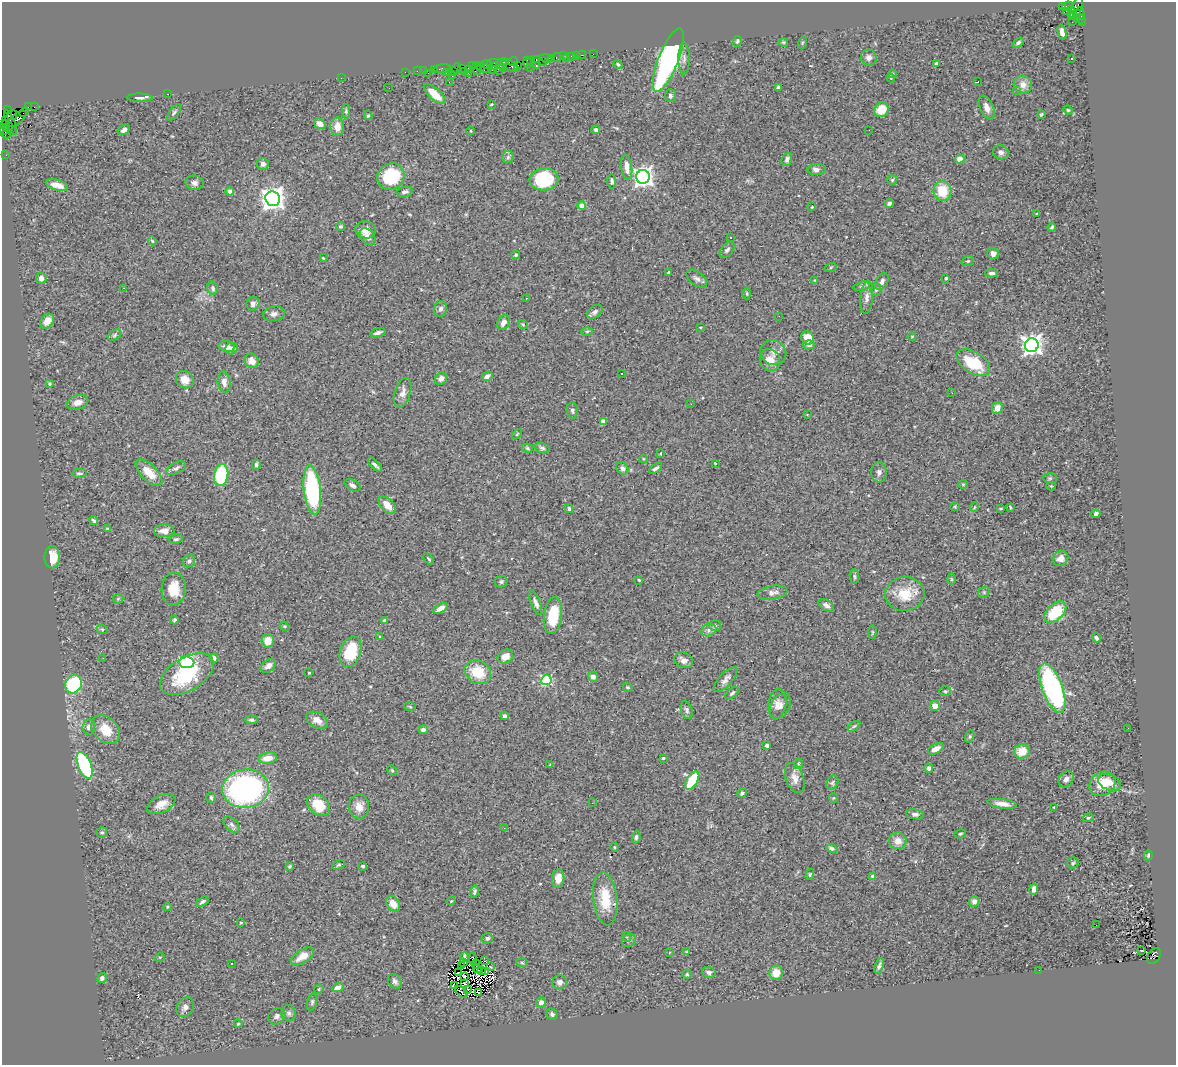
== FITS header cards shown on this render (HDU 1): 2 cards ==
NAXIS1  =                 1174
NAXIS2  =                 1063

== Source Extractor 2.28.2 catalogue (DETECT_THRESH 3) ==
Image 1174 x 1063 px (HDU 1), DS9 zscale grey, 1 PNG px = 1 image px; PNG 1178 x 1067 px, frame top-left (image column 1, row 1063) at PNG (2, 2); each listed source drawn as its Kron ellipse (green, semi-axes under 4 px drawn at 4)
Background 1.39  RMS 0.064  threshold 0.191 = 3 sigma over >= 5 px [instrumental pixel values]
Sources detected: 387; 9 with non-positive FLUX_AUTO (blend fragments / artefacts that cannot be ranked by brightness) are neither listed nor drawn; the other 378 listed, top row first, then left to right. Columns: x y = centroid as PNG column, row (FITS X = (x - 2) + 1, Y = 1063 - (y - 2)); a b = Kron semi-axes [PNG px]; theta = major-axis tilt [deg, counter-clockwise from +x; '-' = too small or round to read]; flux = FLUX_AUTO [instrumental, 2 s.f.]
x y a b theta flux
1067 6 5 3 - 110
1062 7 3 3 - 1100
1077 8 12 5 70 520
1072 9 3 3 - 550
1066 11 2 2 - 23
1080 13 6 4 -89 350
1076 14 3 3 - 200
1071 15 3 3 - 130
1079 19 6 4 -25 200
1072 22 2 2 - 34
1082 23 3 2 - 65
1062 32 7 4 -76 19
737 41 5 4 - 6.6
784 42 4 3 - 5.7
802 43 6 4 71 5
1018 43 6 4 35 8.6
593 54 2 2 - 16
576 55 2 2 - 18
582 55 4 3 - 110
563 56 3 2 - 20
572 56 3 3 - 120
557 57 5 3 - 160
869 57 8 7 - 20
546 58 6 4 -13 400
552 58 3 2 - 86
567 58 2 2 - 24
684 58 16 5 90 19
536 59 3 2 - 70
1071 59 2 2 - 4.1
530 60 3 3 - 120
668 60 33 10 68 1200
505 62 3 2 - 49
513 62 5 3 - 120
544 62 3 2 - 26
494 63 7 2 0 270
527 63 6 3 -76 180
936 63 4 3 - 5.8
618 64 5 4 - 5.7
487 65 6 4 -15 270
510 65 11 5 -29 270
518 65 2 2 - 41
472 66 4 2 - 87
503 66 6 3 84 170
536 66 3 2 - 230
480 67 4 3 - 150
530 67 2 2 - 120
457 68 5 2 - 88
462 68 3 2 - 110
477 68 6 3 -73 440
484 68 6 4 -8 220
493 68 6 3 62 210
499 68 7 3 86 500
434 69 3 2 - 90
442 69 9 3 5 160
423 70 2 2 - 29
469 70 3 3 - 49
417 71 2 2 - 37
464 71 2 2 - 140
405 72 2 2 - 30
453 72 3 3 - 120
428 73 2 2 - 25
446 73 3 2 - 67
468 73 2 2 - 72
893 74 4 3 - 3.8
452 76 2 2 - 4.5
341 78 2 2 - 20
891 78 4 3 - 5.5
449 82 3 2 - 11
977 82 4 2 - 4.4
1023 85 9 9 - 32
778 87 4 3 - 6.3
389 88 3 2 - 3.5
1016 90 3 2 - 8
167 94 2 2 - 25
434 94 13 6 -43 68
670 96 6 5 - 9.8
140 98 13 4 -2 14
491 104 3 2 - 4
28 107 4 2 - 88
34 107 2 2 - 13
987 108 12 6 -66 28
7 110 3 2 - 58
881 110 8 7 - 71
1068 110 5 4 - 4.5
346 111 7 4 89 6.8
24 112 5 2 - 110
174 113 10 4 52 9.1
1041 114 3 3 - 8
12 115 5 4 - 210
368 115 4 3 - 6.2
17 119 11 5 38 790
5 120 3 2 - 36
11 122 13 3 -70 530
320 124 6 5 - 24
5 125 5 3 - 93
9 127 5 3 - 160
337 127 9 7 89 40
4 130 5 3 - 170
124 130 6 4 31 14
596 130 4 4 - 10
869 130 2 2 - 2
471 131 4 3 - 3.5
6 134 5 2 - 180
1001 152 8 7 - 19
6 155 2 2 - 23
508 157 6 6 - 9.7
787 159 7 5 68 14
960 159 5 4 - 30
263 164 6 6 - 15
627 167 13 5 -82 36
817 169 9 5 4 24
391 176 14 13 - 230
643 177 7 6 - 2200
544 179 14 11 4 310
892 180 5 5 - 5.4
612 181 7 4 -89 12
194 183 9 7 -9 17
57 185 11 5 -16 47
230 191 4 4 - 37
942 191 10 9 - 110
405 192 8 5 11 12
273 199 7 7 - 3500
889 204 4 4 - 11
582 206 4 4 - 64
812 207 4 3 - 4
1037 214 4 2 - 3.9
340 227 5 4 - 7
1052 227 4 3 - 8.2
365 230 10 8 -12 40
368 237 10 6 -50 20
730 237 3 2 - 4.5
152 241 4 3 - 4.9
727 250 9 5 50 11
993 254 6 5 - 21
516 255 4 3 - 6.5
323 258 3 3 - 3.8
968 261 6 4 19 5.5
831 267 6 4 19 5.3
669 272 3 3 - 7.2
991 273 6 4 -1 11
41 278 5 5 - 18
946 278 3 3 - 7.2
697 279 12 6 -38 16
815 280 3 3 - 3.5
882 282 9 6 60 18
862 286 8 4 14 8
123 288 3 2 - 94
213 288 7 5 -74 10
876 290 6 5 - 9.1
747 294 6 3 -89 5
867 297 16 6 85 23
527 298 3 2 - 8.9
253 304 7 6 - 19
440 309 8 6 73 14
595 312 8 6 36 15
274 314 11 7 10 19
779 316 2 2 - 2.3
47 321 8 6 49 32
503 323 8 5 59 21
523 325 5 3 - 4
700 327 3 3 - 3.9
587 331 6 4 2 5.2
378 333 8 3 17 12
115 335 7 5 29 7.5
912 336 4 3 - 3.2
808 338 7 6 - 66
809 345 6 4 2 13
1032 345 7 6 - 2600
227 346 8 5 -11 29
232 348 6 5 - 14
773 352 13 12 - 31
770 360 11 10 - 44
252 361 7 7 - 35
973 363 19 10 -32 170
621 373 3 2 - 4.3
487 376 6 4 30 15
441 379 7 5 50 19
185 380 9 8 - 45
224 382 10 6 -83 27
50 384 3 3 - 7.5
403 393 15 8 72 27
952 393 3 2 - 5.4
78 402 11 7 18 27
691 404 3 2 - 3.2
997 408 6 5 - 35
572 410 8 5 -86 10
807 414 4 3 - 3.2
603 421 4 4 - 62
517 434 6 3 45 4.3
527 448 5 4 - 5.9
542 448 7 4 -17 9.4
661 453 3 2 - 3.3
643 459 4 3 - 3.4
715 463 3 3 - 4.8
256 465 5 3 - 8.3
375 465 9 3 -46 11
176 468 10 5 27 12
622 468 7 5 -46 12
656 468 7 3 37 10
879 472 10 8 89 17
79 473 7 3 2 6.1
149 473 17 8 -45 72
221 475 11 7 80 290
1050 478 7 5 -5 8
963 484 5 4 - 4.6
353 485 9 5 -32 13
1051 486 4 4 - 4.6
312 490 25 8 -84 530
387 505 10 6 -45 51
955 507 4 4 - 4.6
975 507 5 3 - 3.6
1010 507 4 2 - 3.8
569 509 4 3 - 5.7
1001 509 3 3 - 5.8
1096 514 4 4 - 10
94 521 4 3 - 8.6
107 529 3 3 - 5.9
164 531 10 6 3 26
176 539 7 4 7 8.7
52 557 11 7 -89 73
1060 558 8 7 - 31
429 559 6 4 -49 5.9
189 561 6 5 - 13
854 576 7 4 -83 7.8
951 579 5 3 - 4.5
639 580 3 2 - 4.3
501 582 6 5 - 8.3
174 589 16 12 87 92
984 592 6 5 - 7
772 593 15 6 9 21
905 594 19 17 7 120
118 599 5 5 - 5
536 603 13 4 -69 19
826 605 8 5 -32 15
440 608 8 4 30 30
1055 612 13 8 43 170
553 616 18 9 83 150
174 620 4 3 - 7
385 621 4 3 - 20
715 625 6 5 - 12
284 626 4 4 - 4.4
102 629 6 3 -18 4.4
709 630 8 6 24 16
872 632 7 3 82 4.2
380 636 4 3 - 3.5
1096 638 5 3 - 8.4
268 641 6 6 - 38
350 652 15 10 70 140
505 656 8 6 29 37
103 658 3 2 - 3.9
214 658 4 4 - 13
684 660 10 7 -24 21
187 662 7 6 - 550
268 666 8 5 38 23
478 672 14 11 -32 120
309 673 3 2 - 4.3
187 674 30 16 31 260
593 677 5 5 - 17
725 679 16 6 47 22
546 680 5 5 - 390
74 684 9 8 - 300
628 687 5 4 - 5.2
1052 688 26 10 -69 700
945 691 6 4 19 6.9
732 693 8 4 38 8.4
777 704 15 9 82 28
780 706 14 9 61 25
935 706 5 5 - 46
410 707 6 4 -3 4.4
687 710 9 5 -72 13
504 716 4 3 - 18
251 720 6 4 -5 9.3
317 720 12 7 -27 30
854 726 7 3 36 6.6
89 727 7 6 - 16
1128 728 2 2 - 2.1
106 730 16 12 -46 88
423 730 5 4 - 12
970 737 6 4 71 5.3
767 745 3 3 - 15
936 749 8 4 27 28
1022 751 8 7 - 73
268 758 9 5 9 48
663 758 4 3 - 5.8
798 764 5 3 - 5.1
85 765 14 6 -68 420
550 765 3 2 - 4.1
929 768 4 4 - 14
392 770 5 4 - 5.6
795 778 16 8 -70 35
1066 779 9 7 57 18
692 781 10 5 57 160
832 782 7 5 64 8.2
1109 782 12 7 -26 43
1102 784 14 11 34 89
245 789 23 19 8 1100
742 793 5 4 - 8.1
211 798 5 5 - 8.1
833 798 5 4 - 4.4
592 803 3 2 - 7.2
161 804 15 8 27 41
1002 804 15 4 -8 29
319 805 13 9 -39 100
359 806 12 10 -88 39
1054 807 4 3 - 9.6
915 814 8 5 -11 12
1088 818 5 3 - 5.4
231 824 10 6 -46 13
504 828 3 2 - 7.7
102 832 5 5 - 7.8
960 834 6 4 15 6.7
636 837 6 4 81 8.9
898 841 8 8 - 38
614 847 4 4 - 4.5
832 848 6 4 -22 12
1148 855 5 3 - 5.4
1073 863 6 5 - 6.9
338 865 6 3 26 5.4
290 866 4 3 - 5.7
363 866 3 3 - 15
810 874 5 4 - 6.6
873 876 4 3 - 23
558 879 9 6 85 53
1034 889 5 4 - 16
474 892 6 4 78 9.2
605 899 27 12 -83 120
451 901 4 4 - 4.4
974 901 5 5 - 16
202 902 7 3 33 10
393 904 9 6 -56 47
167 907 4 3 - 3.7
241 922 4 3 - 4.9
1096 925 2 2 - 11
627 937 5 3 - 4.1
487 938 5 5 - 10
629 940 7 6 - 9.7
1141 951 3 2 - 8.3
669 952 3 2 - 3
686 952 4 3 - 3.7
303 956 13 6 32 50
1154 956 9 6 55 700
160 957 5 3 - 3.8
465 957 5 2 - 4.3
473 958 5 2 - 6.9
485 961 2 2 - 4.9
464 963 3 2 - 7.5
522 963 6 4 -3 5.7
231 964 3 2 - 4.5
476 964 4 2 - 0.81
461 966 3 2 - 4
879 966 8 4 71 11
490 967 3 3 - 14
477 969 4 2 - 1.5
481 970 3 2 - 0.63
1039 970 2 2 - 5.6
486 971 4 3 - 2
459 972 3 2 - 3.4
709 972 7 5 -18 14
776 973 7 6 - 58
687 974 5 4 - 5.5
464 977 3 3 - 4.4
102 978 5 4 - 12
395 982 8 6 -52 14
560 982 7 7 - 19
465 984 3 3 - 4.1
454 986 3 2 - 2
338 988 6 4 18 37
319 989 5 3 - 4.2
468 989 3 2 - 5.4
462 992 7 2 -40 0.92
478 993 3 2 - 6.2
312 1002 9 5 76 8.9
541 1002 5 5 - 21
185 1007 10 8 57 22
289 1013 8 7 - 13
552 1014 6 5 - 11
277 1016 9 7 38 15
238 1024 4 4 - 4.4
At the frame edge (FLAGS 8, measured only in part): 1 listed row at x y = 4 130
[9 non-positive-flux detections neither listed nor drawn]